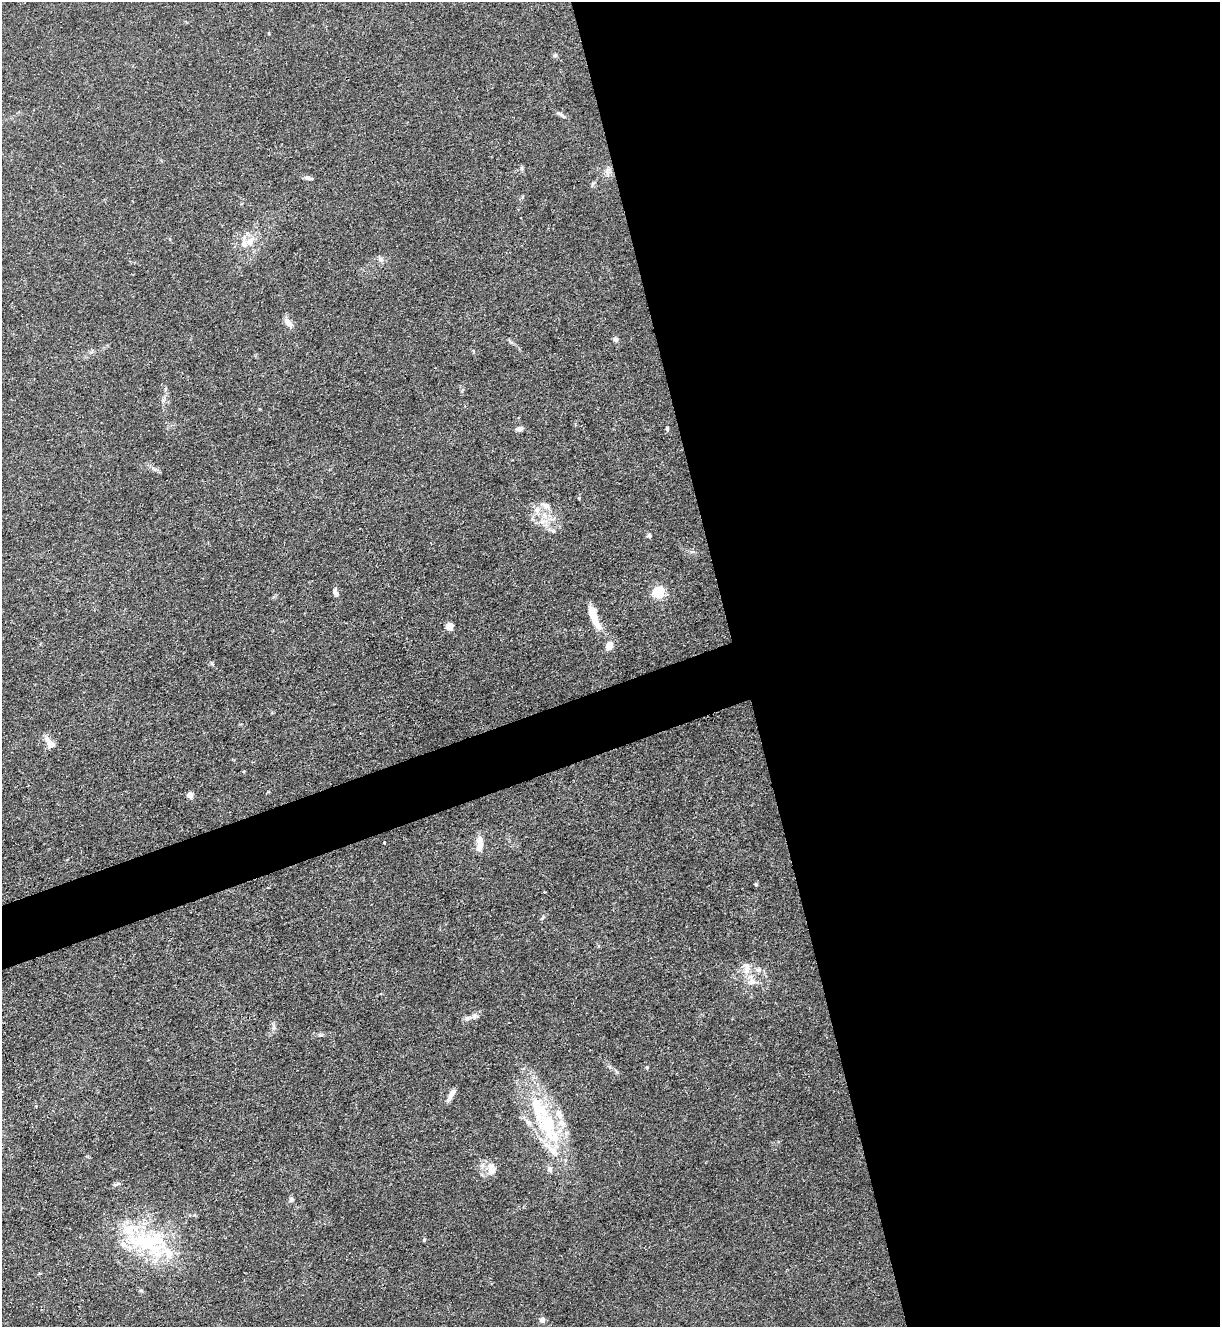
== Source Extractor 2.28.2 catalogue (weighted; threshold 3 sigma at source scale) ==
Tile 8 of 4 x 4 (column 4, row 2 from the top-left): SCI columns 3798-5015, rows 2653-3977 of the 5287 x 5305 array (HDU 1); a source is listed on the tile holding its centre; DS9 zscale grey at full resolution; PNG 1222 x 1329 px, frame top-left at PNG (2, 2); no overlay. Shown black and unused: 42% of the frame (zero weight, under 3 of 4 exposures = <1% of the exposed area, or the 3 px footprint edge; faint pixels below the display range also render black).
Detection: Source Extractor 2.28.2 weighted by HDU 2 'WHT'; one run over the whole footprint, this tile lists its part. Background 0.0279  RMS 0.0026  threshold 0.0119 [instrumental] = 3 sigma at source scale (4.5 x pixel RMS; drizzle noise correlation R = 1.50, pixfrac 1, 0.05/0.05 arcsec/px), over >= 5 px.
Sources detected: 59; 16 inside a brighter listed object's ellipse — not listed separately; the other 43 listed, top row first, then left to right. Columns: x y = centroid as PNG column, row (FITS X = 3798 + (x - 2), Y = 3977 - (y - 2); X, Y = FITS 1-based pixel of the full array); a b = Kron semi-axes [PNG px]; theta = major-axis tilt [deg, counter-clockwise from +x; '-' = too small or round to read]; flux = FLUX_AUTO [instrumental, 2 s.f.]
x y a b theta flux
555 55 6 6 - 0.46
561 114 14 5 -35 0.86
608 170 9 6 21 1
308 178 10 5 -13 0.84
593 183 7 4 45 0.45
170 239 6 3 -71 0.27
250 241 14 9 55 2.8
380 259 9 6 -60 0.85
288 323 16 7 -48 1.6
615 339 6 6 - 0.66
165 389 6 4 71 0.34
520 429 9 6 11 0.85
667 429 7 4 -85 0.41
544 515 11 9 -80 2.7
554 518 7 4 21 0.63
552 530 13 6 -21 1.2
649 536 5 5 - 0.52
659 592 5 5 - 34
337 594 10 6 -42 0.89
595 618 32 8 -69 5.5
450 626 5 5 - 6.2
609 646 11 8 60 2.2
211 663 6 4 -71 0.35
48 740 13 8 -48 1.9
190 795 4 4 - 3.6
480 842 16 9 86 2.4
384 843 3 2 - 0.26
756 884 5 4 - 0.36
543 918 8 3 45 0.39
746 968 18 9 -89 2.8
759 970 9 7 0 0.97
475 1016 9 6 -26 0.81
467 1019 8 6 69 0.7
274 1027 7 4 72 0.58
647 1067 5 4 - 0.34
451 1095 16 5 58 1.7
548 1127 77 25 -67 27
491 1169 19 12 -80 2.8
117 1184 11 4 16 0.58
291 1199 7 6 - 0.7
424 1240 5 4 - 0.3
147 1241 59 32 -17 28
542 1320 5 5 - 1.6
Unlisted compact peaks at least as high as the median listed source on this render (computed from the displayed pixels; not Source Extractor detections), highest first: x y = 320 1035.